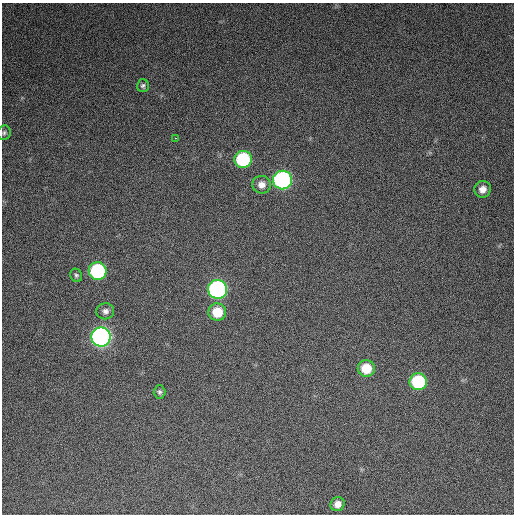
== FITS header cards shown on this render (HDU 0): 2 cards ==
NAXIS1  =                  512 / Axis length
NAXIS2  =                  512 / Axis length

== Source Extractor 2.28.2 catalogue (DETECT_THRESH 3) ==
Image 512 x 512 px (HDU 0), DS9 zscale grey, 1 PNG px = 1 image px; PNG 516 x 516 px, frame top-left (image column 1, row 512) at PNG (2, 3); each listed source drawn as its Kron ellipse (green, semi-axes under 4 px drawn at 4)
Background 1180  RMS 33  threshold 98.6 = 3 sigma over >= 5 px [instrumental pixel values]
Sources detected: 17; all 17 listed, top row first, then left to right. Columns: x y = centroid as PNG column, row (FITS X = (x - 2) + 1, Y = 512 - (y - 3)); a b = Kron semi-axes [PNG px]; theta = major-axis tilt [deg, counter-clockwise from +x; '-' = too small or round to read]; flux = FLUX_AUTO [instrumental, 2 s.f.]
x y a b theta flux
143 86 6 6 - 5400
4 133 7 6 - 4800
176 138 2 2 - 1900
243 159 8 8 - 180000
282 180 9 9 - 540000
261 185 9 9 - 16000
483 189 8 8 - 17000
98 271 9 9 - 260000
76 275 7 5 -63 4600
217 289 9 9 - 580000
105 311 9 8 - 10000
217 312 9 8 - 57000
101 337 9 9 - 930000
366 368 8 8 - 55000
418 382 8 8 - 160000
159 392 7 6 - 5000
337 504 7 7 - 15000